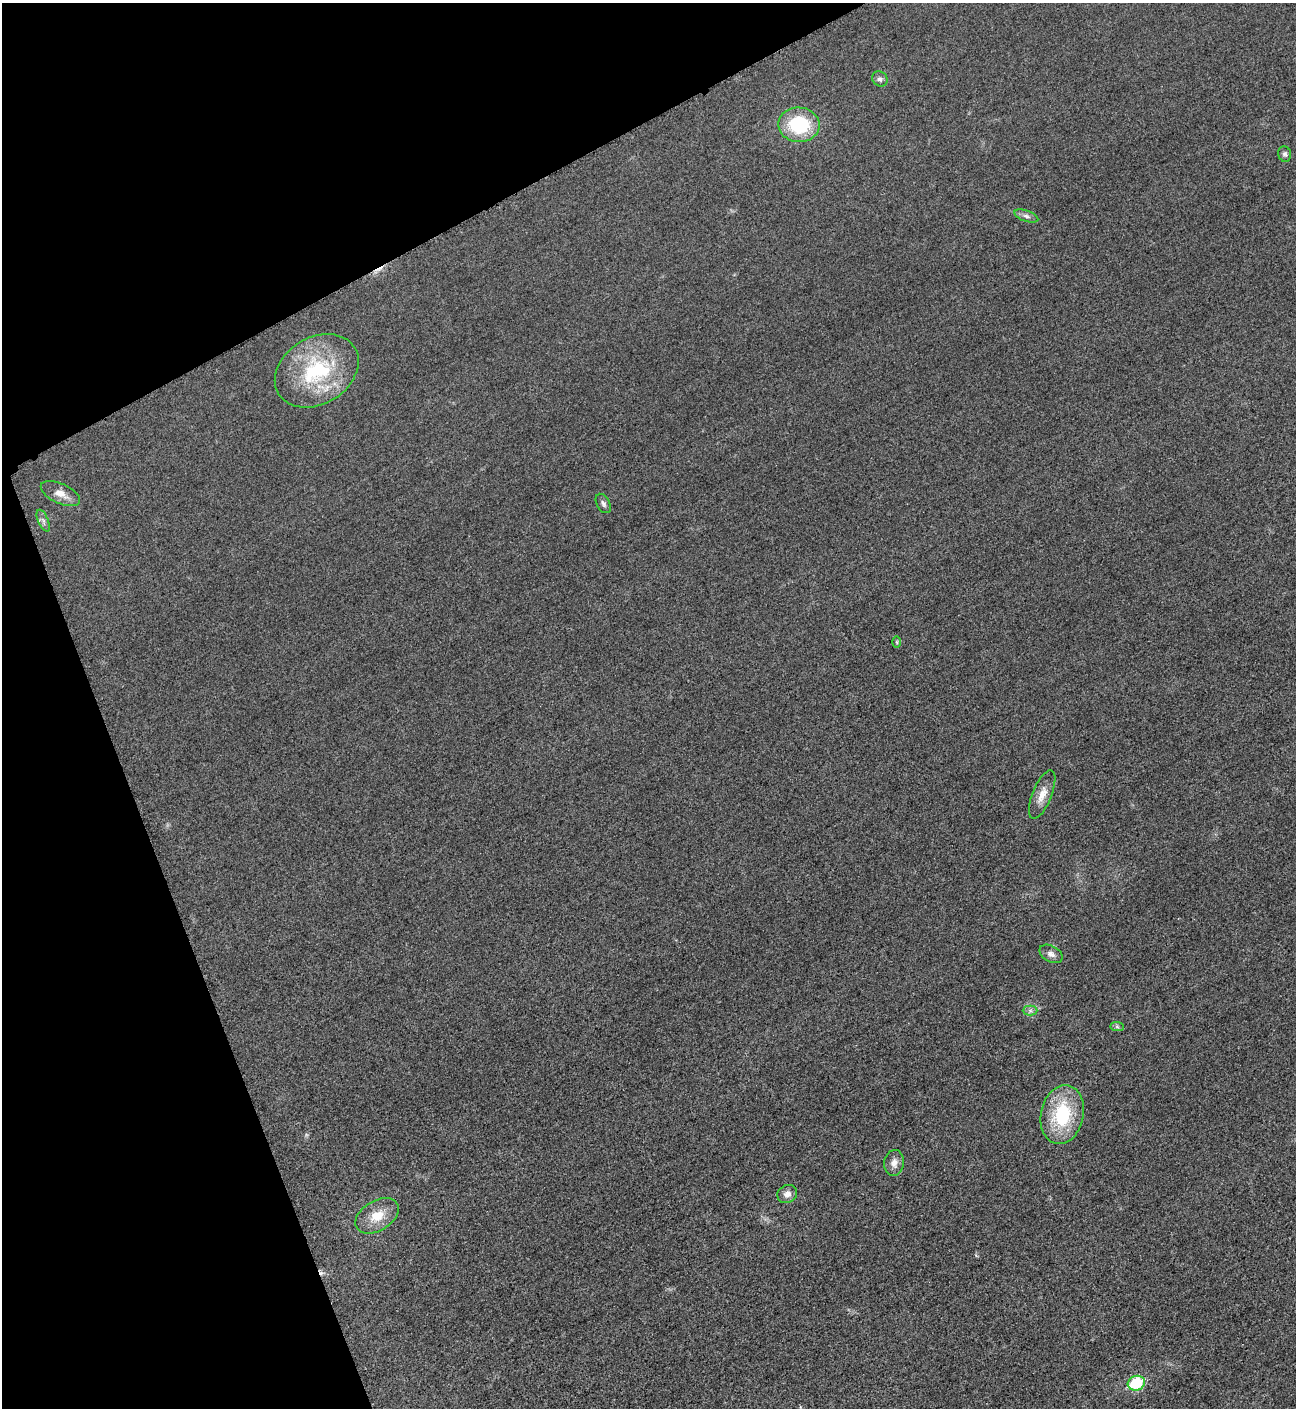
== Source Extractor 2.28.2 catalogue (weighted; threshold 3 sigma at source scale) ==
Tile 5 of 4 x 4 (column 1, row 2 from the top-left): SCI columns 300-1593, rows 2830-4235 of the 5642 x 5651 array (HDU 1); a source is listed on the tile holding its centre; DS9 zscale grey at full resolution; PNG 1298 x 1410 px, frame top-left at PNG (2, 3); each listed source drawn as its Kron ellipse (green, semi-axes under 4 px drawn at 4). Shown black and unused: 21% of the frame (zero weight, under 3 of 5 exposures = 1% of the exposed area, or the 3 px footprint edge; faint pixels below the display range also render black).
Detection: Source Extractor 2.28.2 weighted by HDU 2 'WHT'; one run over the whole footprint, this tile lists its part. Background 0.0198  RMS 0.0051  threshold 0.0229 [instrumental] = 3 sigma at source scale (4.5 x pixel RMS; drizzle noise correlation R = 1.50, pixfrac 1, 0.05/0.05 arcsec/px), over >= 5 px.
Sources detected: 19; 1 cosmic-ray / hot-pixel residue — neither listed nor drawn; the other 18 listed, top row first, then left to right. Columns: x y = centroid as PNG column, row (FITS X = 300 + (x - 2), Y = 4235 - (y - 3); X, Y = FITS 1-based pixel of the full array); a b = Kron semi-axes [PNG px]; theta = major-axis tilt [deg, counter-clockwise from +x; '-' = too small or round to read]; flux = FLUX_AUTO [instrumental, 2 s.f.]
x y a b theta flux
880 79 8 7 - 1.6
799 125 21 17 -3 31
1285 154 8 6 -73 1.3
1026 216 12 5 -19 1.9
317 371 45 33 32 47
60 494 21 10 -25 5.4
603 503 10 6 -60 1.7
43 521 12 5 -67 1.9
897 642 6 4 -89 0.54
1042 795 26 9 68 6.2
1051 954 12 8 -29 2.8
1030 1011 7 5 0 1.3
1117 1027 7 4 -1 0.95
1062 1115 30 21 78 34
894 1163 13 10 84 3.8
787 1194 10 9 - 3.2
377 1216 24 15 32 11
1136 1383 9 7 17 27